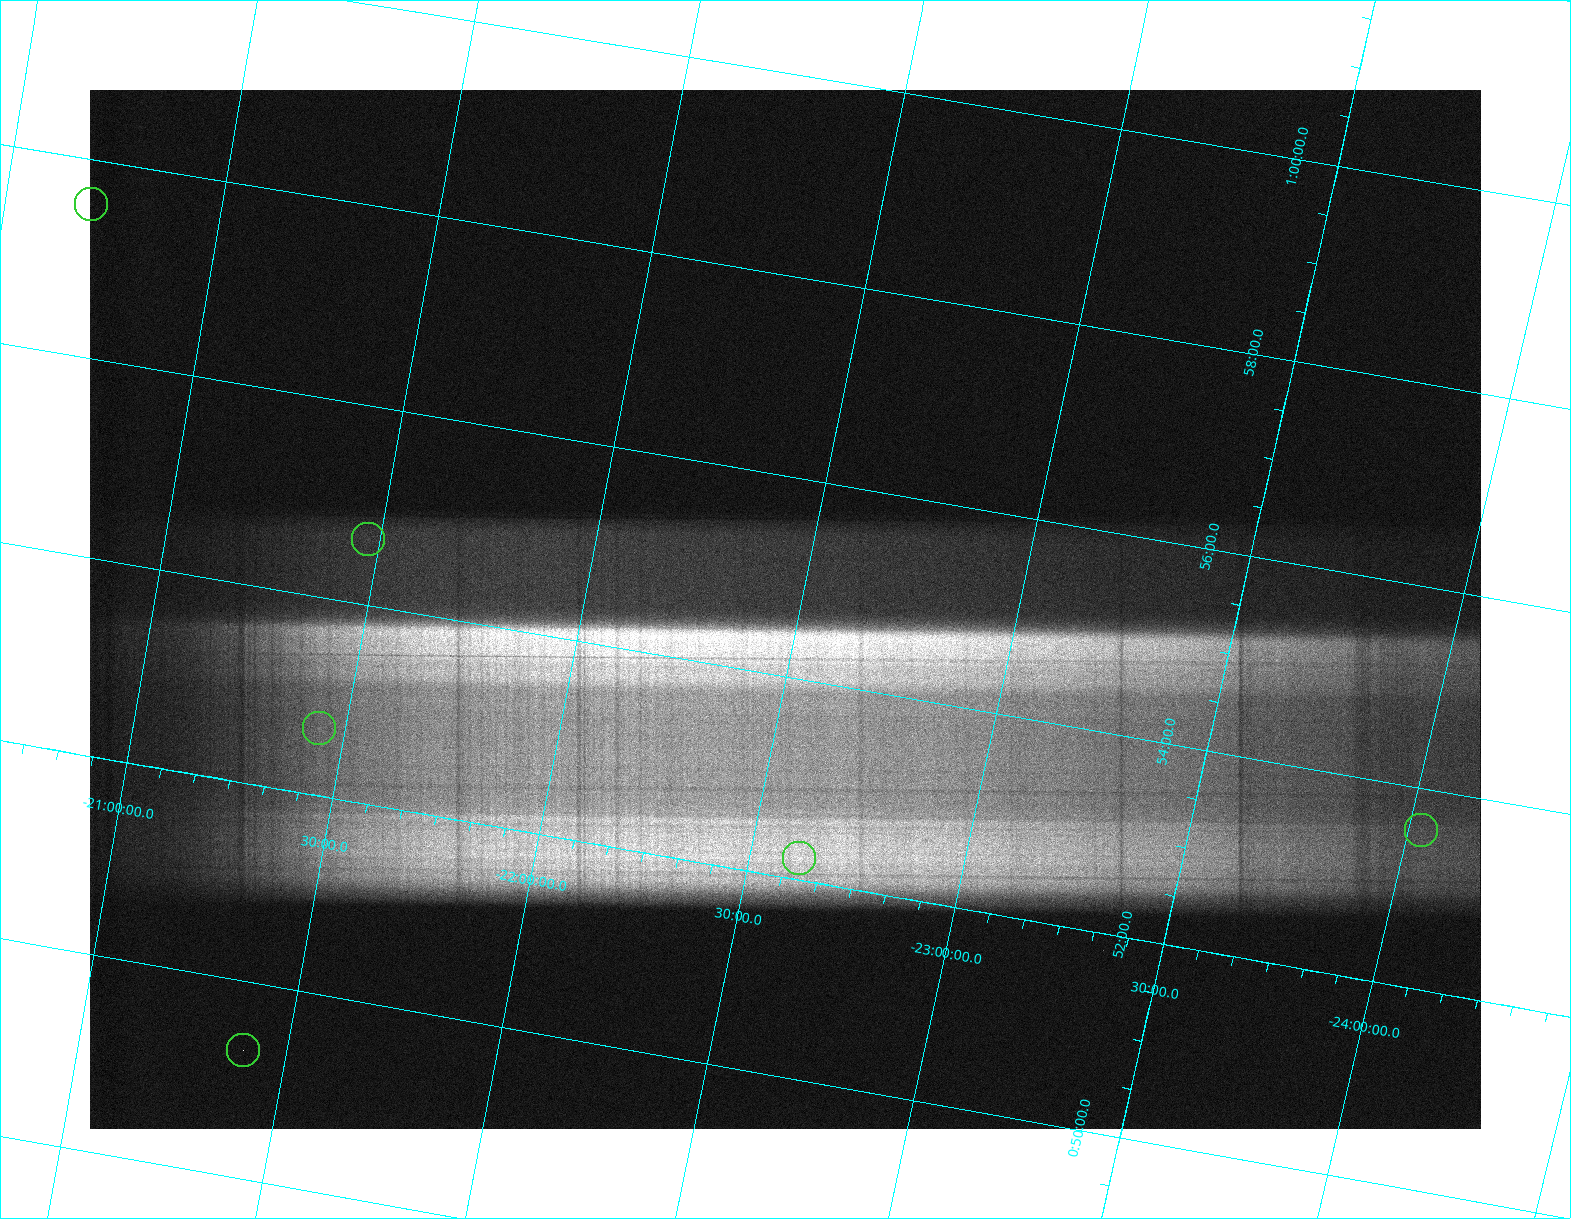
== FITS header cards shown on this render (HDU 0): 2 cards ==
NAXIS1  =                 1391 /fastest changing axis
NAXIS2  =                 1039 /next to fastest changing axis

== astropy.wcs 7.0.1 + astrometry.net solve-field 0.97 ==
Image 1391 x 1039 px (HDU 0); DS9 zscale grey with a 90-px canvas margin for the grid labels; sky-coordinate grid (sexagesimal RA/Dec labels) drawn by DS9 from the SOLVED WCS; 6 Tycho-2 reference stars matched to detected sources circled (green)
Header WCS: none
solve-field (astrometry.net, Tycho-2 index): SOLVED blind (the file carries no WCS)
Solved WCS: RA---TAN-SIP/DEC--TAN-SIP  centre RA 00:54:41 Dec -22:28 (13.67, -22.47 deg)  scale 8.39 arcsec/px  FOV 194.6' x 146.4'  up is +79 deg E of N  parity flipped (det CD > 0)
(file carries no celestial WCS; the grid is the blind solution)
Tycho-2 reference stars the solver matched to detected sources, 6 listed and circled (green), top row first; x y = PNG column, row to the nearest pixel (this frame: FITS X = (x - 90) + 1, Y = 1039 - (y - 90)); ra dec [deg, ICRS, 3 dp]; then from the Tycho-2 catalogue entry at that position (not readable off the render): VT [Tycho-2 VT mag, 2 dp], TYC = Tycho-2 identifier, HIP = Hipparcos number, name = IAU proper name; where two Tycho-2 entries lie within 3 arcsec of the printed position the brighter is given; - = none
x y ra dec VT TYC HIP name
91 204 14.388 -20.699 10.63 5850-947-1 - -
368 539 13.665 -21.473 8.81 5850-1012-1 4272 -
319 728 13.169 -21.439 7.59 5850-1075-1 4106 -
1421 830 13.398 -24.030 8.76 6422-419-1 4195 -
799 858 13.053 -22.617 7.63 6422-361-1 4072 -
243 1050 12.326 -21.397 8.89 5850-2582-1 3845 -